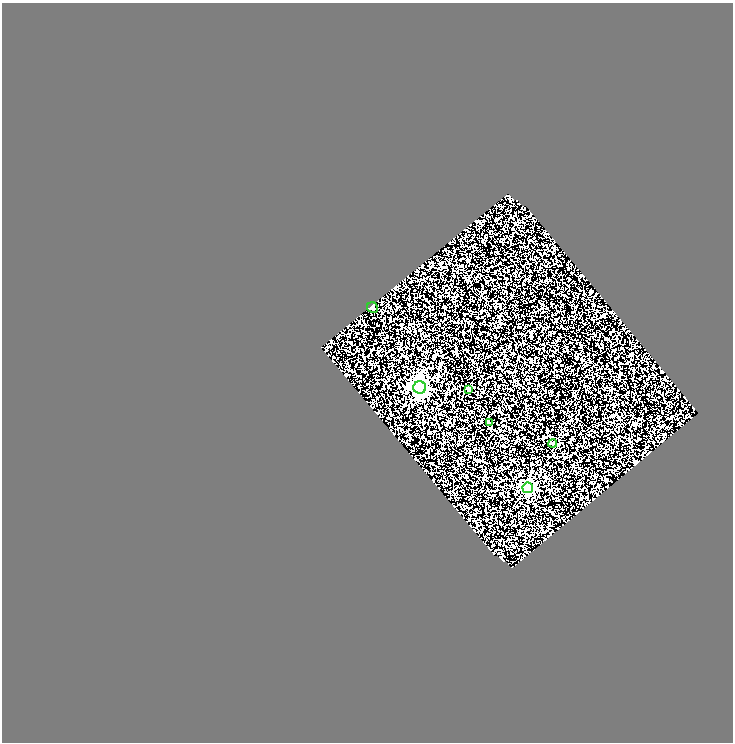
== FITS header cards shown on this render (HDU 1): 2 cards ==
NAXIS1  =                  731
NAXIS2  =                  740

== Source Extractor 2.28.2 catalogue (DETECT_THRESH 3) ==
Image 731 x 740 px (HDU 1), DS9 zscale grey, 1 PNG px = 1 image px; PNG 735 x 744 px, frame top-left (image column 1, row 740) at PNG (2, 3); each listed source drawn as its Kron ellipse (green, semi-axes under 4 px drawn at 4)
Background 4.25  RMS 3.8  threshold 11.3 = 3 sigma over >= 5 px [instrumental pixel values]
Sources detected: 6; all 6 listed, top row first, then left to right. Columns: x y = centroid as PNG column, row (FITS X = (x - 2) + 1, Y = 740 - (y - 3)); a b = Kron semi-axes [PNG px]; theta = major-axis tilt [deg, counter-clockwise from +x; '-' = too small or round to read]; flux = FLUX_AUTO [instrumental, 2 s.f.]
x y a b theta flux
373 308 6 5 - 470
420 387 6 6 - 82000
468 390 4 3 - 320
489 423 3 3 - 570
553 443 4 3 - 250
528 488 5 5 - 30000